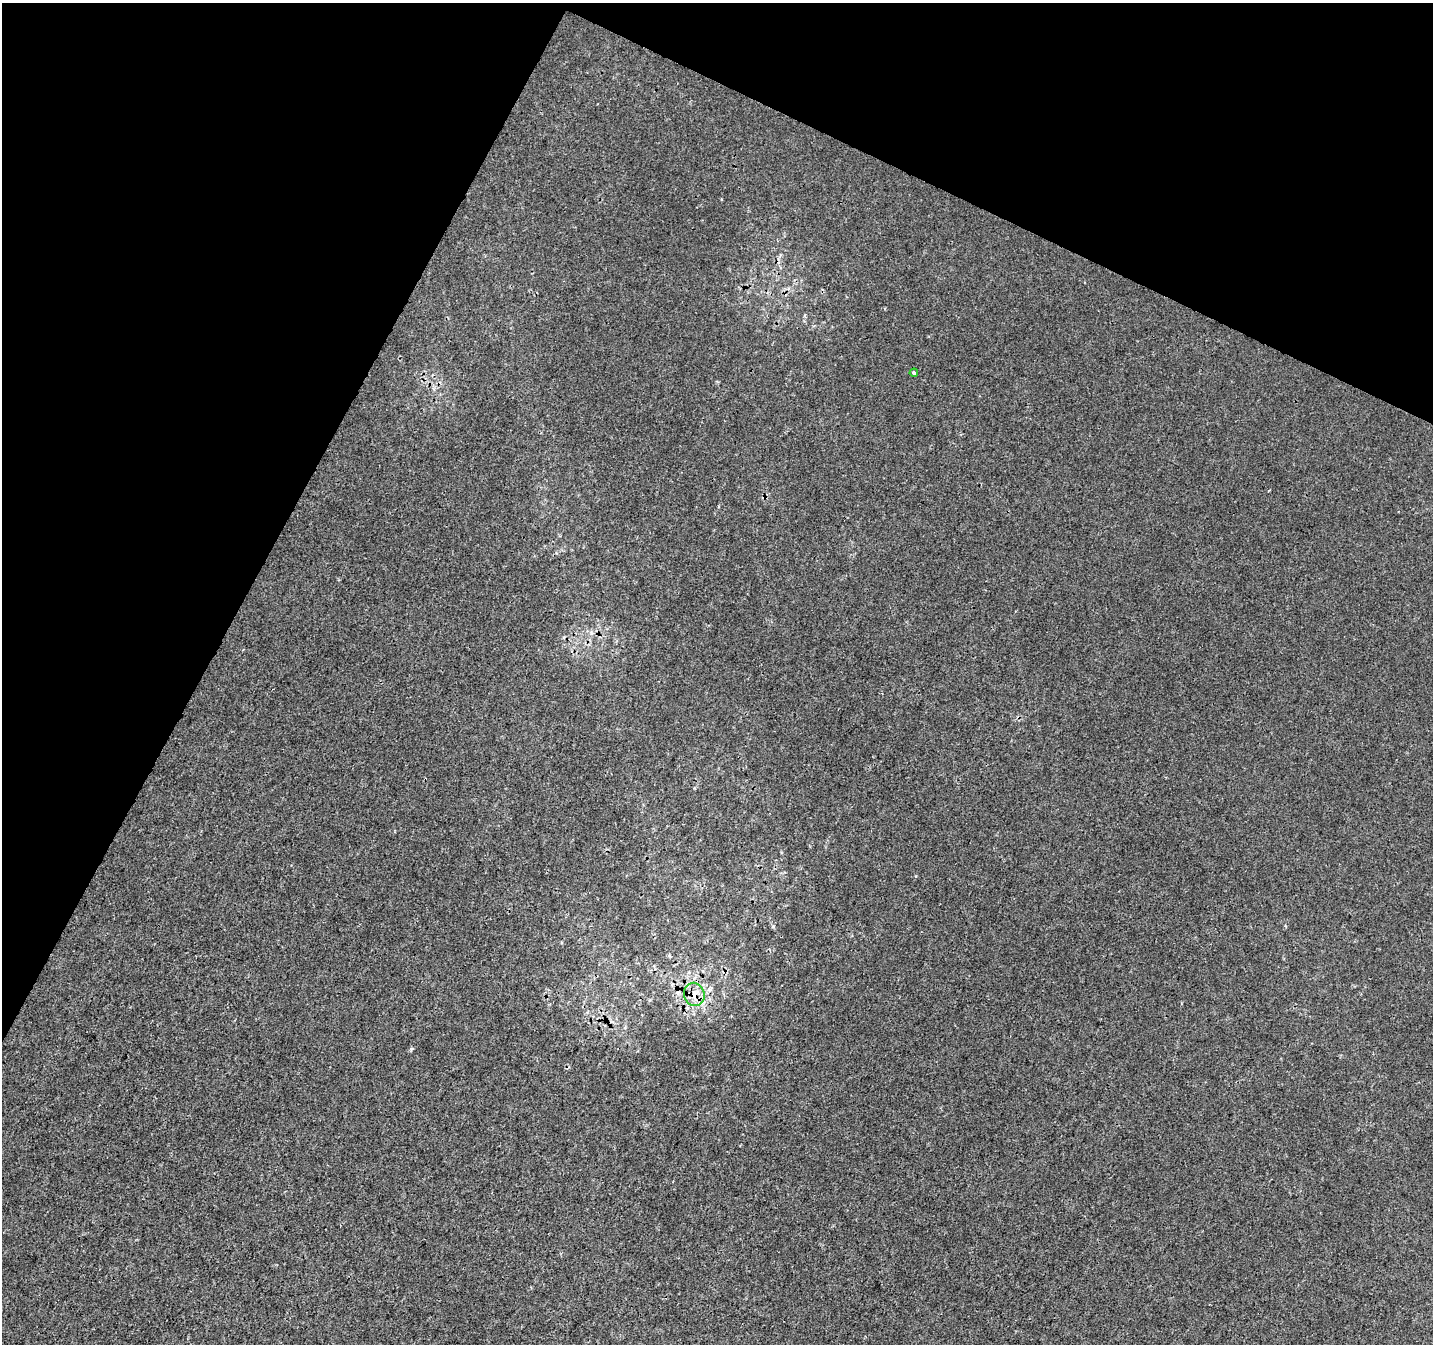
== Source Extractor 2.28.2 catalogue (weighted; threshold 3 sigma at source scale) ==
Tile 2 of 4 x 4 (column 2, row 1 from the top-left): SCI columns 1440-2870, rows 4293-5634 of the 5734 x 5836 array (HDU 1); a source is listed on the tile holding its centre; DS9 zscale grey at full resolution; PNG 1435 x 1346 px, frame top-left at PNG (2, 3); each listed source drawn as its Kron ellipse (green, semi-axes under 4 px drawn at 4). Shown black and unused: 25% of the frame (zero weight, under 3 of 4 exposures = <1% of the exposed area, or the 3 px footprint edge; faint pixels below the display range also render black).
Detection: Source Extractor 2.28.2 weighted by HDU 2 'WHT'; one run over the whole footprint, this tile lists its part. Background 1.54e-06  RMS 0.0014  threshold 0.00632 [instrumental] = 3 sigma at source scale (4.5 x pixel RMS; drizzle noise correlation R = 1.50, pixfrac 1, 0.0396/0.0396 arcsec/px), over >= 5 px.
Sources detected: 3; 1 cosmic-ray / hot-pixel residue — neither listed nor drawn; the other 2 listed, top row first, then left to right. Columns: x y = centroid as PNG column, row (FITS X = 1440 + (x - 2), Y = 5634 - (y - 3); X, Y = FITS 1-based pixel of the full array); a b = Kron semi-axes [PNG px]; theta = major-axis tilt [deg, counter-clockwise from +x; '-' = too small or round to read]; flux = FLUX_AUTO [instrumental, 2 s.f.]
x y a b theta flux
914 373 4 4 - 0.17
694 994 12 10 -71 1.4
Overlapping masked pixels (flux is a lower limit): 1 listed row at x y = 694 994